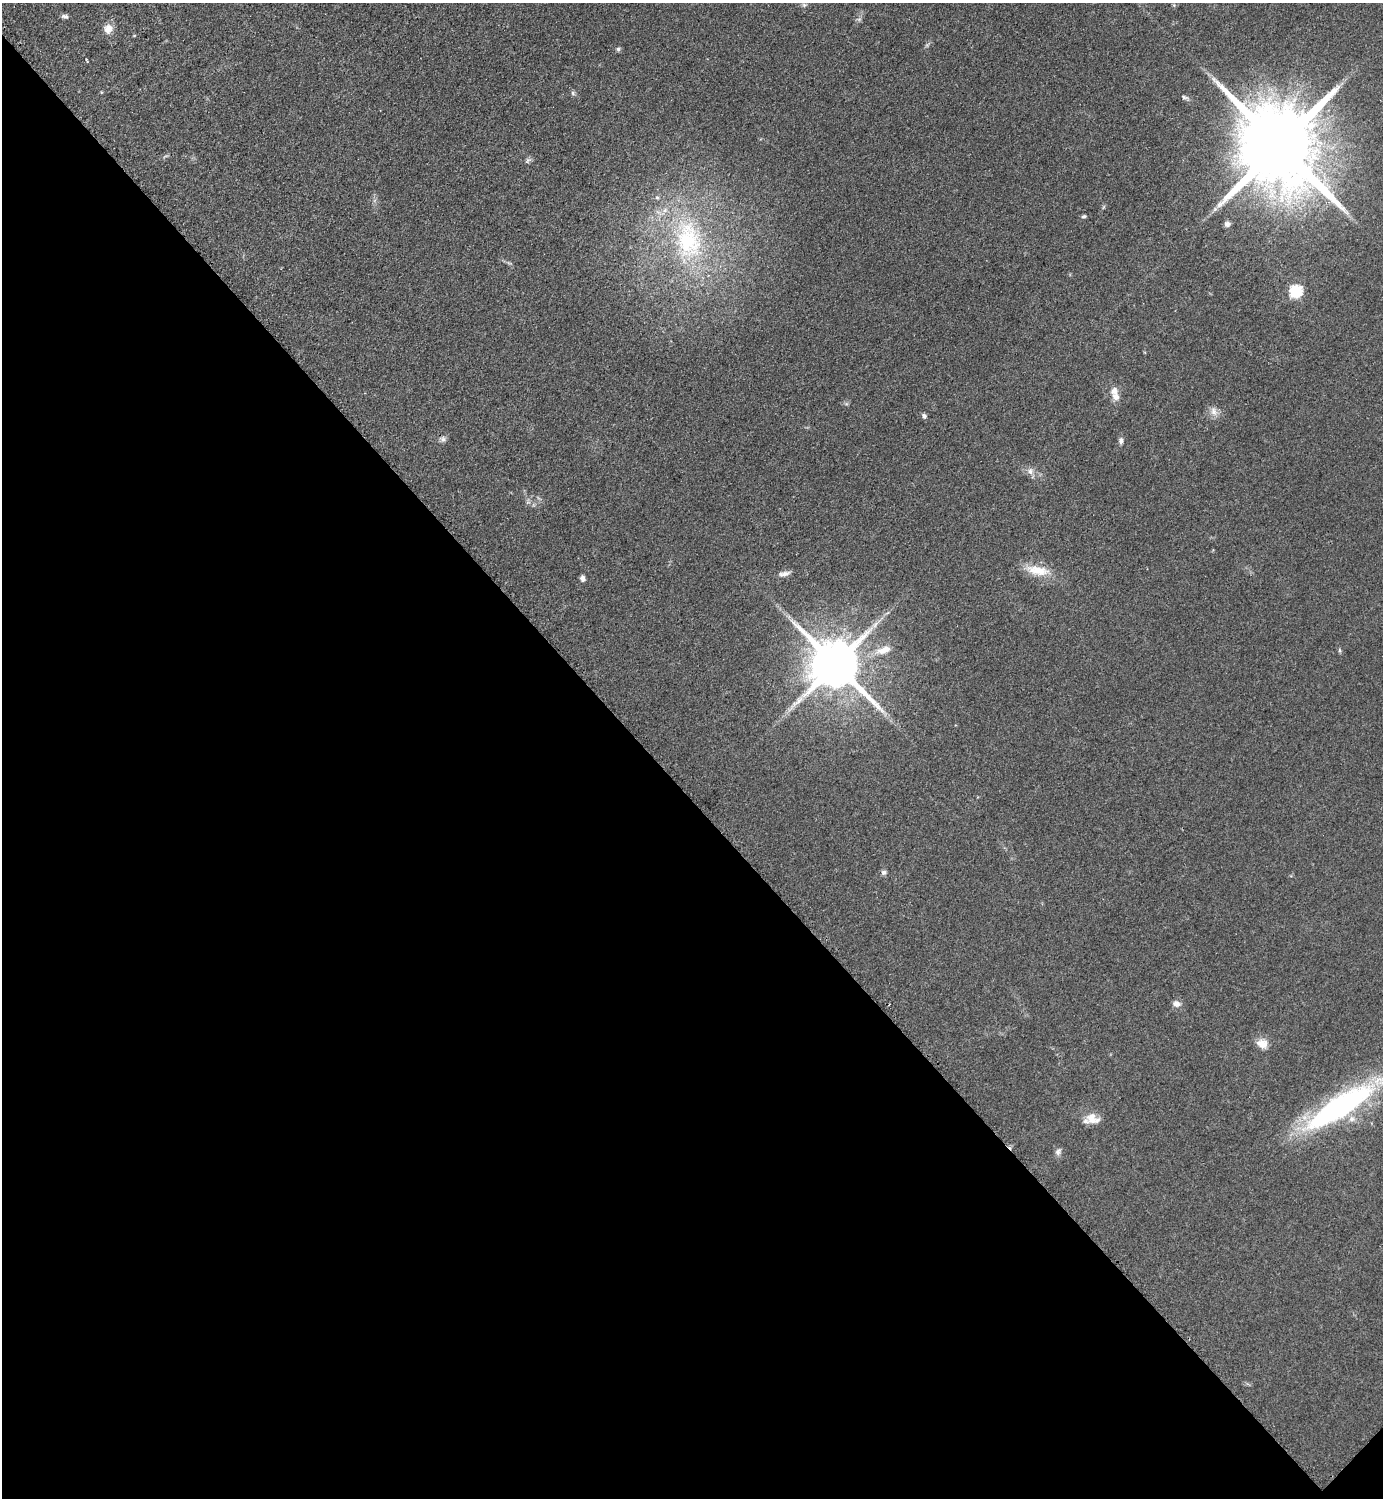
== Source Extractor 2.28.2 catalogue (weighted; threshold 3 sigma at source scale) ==
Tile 14 of 4 x 4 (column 2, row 4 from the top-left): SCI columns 1695-3075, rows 181-1676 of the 6350 x 6350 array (HDU 1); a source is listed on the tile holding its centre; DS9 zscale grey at full resolution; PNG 1385 x 1500 px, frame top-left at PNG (2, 3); no overlay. Shown black and unused: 47% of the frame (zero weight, under 2 of 3 exposures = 1% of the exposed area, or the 3 px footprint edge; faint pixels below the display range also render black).
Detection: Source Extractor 2.28.2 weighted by HDU 2 'WHT'; one run over the whole footprint, this tile lists its part. Background 0.0786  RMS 0.0077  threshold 0.0346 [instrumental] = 3 sigma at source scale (4.5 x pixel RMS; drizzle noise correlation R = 1.50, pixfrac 1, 0.05/0.05 arcsec/px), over >= 5 px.
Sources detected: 37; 1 cosmic-ray / hot-pixel residue — not listed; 3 inside a brighter listed object's ellipse — not listed separately; the other 33 listed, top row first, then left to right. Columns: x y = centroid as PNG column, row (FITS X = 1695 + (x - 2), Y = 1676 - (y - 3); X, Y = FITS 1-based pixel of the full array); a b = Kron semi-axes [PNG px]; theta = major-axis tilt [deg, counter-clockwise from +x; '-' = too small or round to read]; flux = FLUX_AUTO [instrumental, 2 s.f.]
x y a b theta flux
804 5 6 5 - 1.5
65 16 9 5 -11 2.1
859 19 7 4 18 1.4
108 29 13 12 - 6.7
618 49 5 5 - 1.5
573 93 7 5 -49 1.5
1184 97 9 5 -15 1.9
1279 146 26 19 -50 16000
528 160 10 6 54 1.9
657 197 6 5 - 1.5
1215 209 6 5 - 1.7
1084 216 6 5 - 1.3
1227 224 7 6 - 2.7
688 240 59 37 -80 110
1296 291 7 6 - 93
1114 391 12 10 21 5.4
1214 412 13 9 -68 5.3
924 416 7 6 - 1.9
443 439 8 8 - 2.5
1121 441 8 6 86 2.6
1030 471 10 9 - 4.2
1037 570 34 12 -10 18
784 574 16 6 10 4.1
582 578 7 5 -78 2.5
884 650 19 10 19 11
1339 650 6 4 -89 1.1
835 664 15 13 -45 5000
884 872 7 6 - 2.2
1176 1004 10 8 -12 4.2
1262 1044 15 12 -24 8.3
1340 1107 82 21 32 180
1093 1119 20 12 -18 10
1058 1152 11 6 59 2.7
Isophote crosses this tile's border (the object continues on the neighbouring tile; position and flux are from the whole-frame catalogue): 1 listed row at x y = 1340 1107